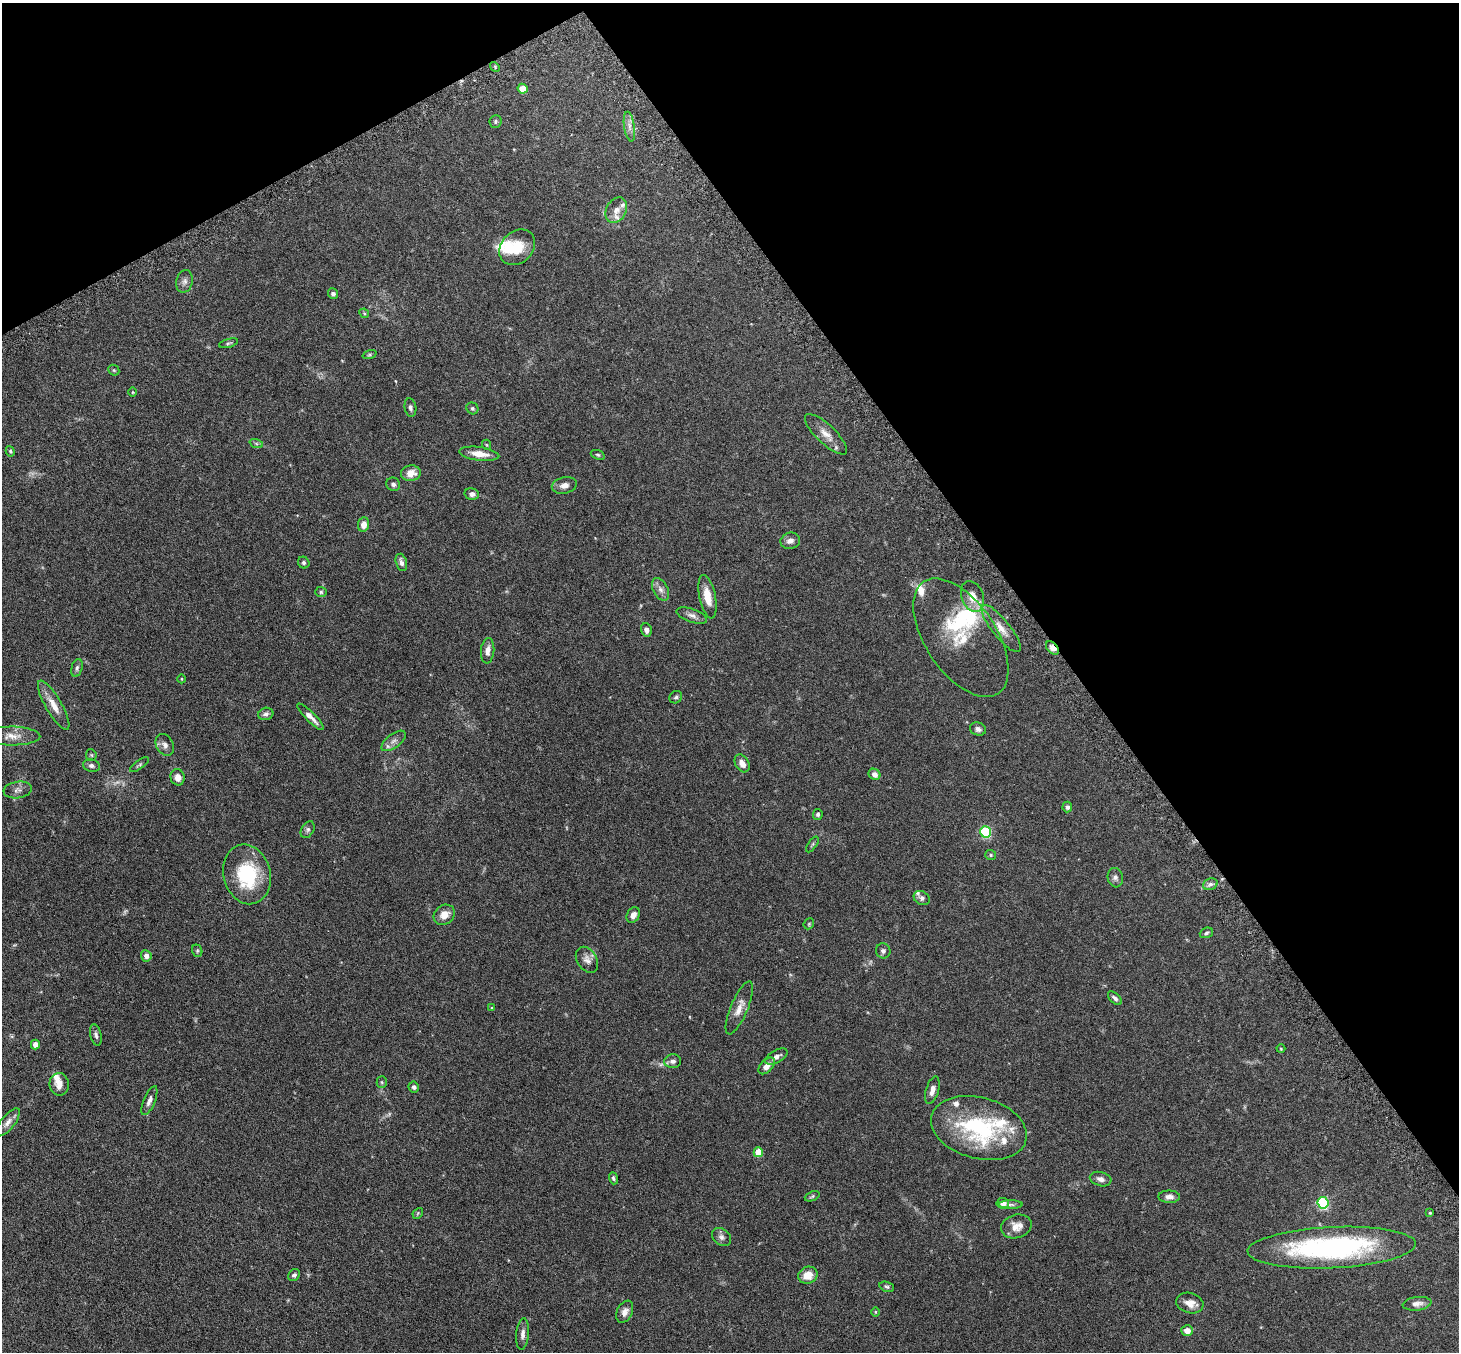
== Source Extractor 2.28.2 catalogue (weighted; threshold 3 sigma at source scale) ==
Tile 3 of 4 x 4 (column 3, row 1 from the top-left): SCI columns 2966-4422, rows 4241-5590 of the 5929 x 5919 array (HDU 1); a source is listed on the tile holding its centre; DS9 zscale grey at full resolution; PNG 1461 x 1354 px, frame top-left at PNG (2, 3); each listed source drawn as its Kron ellipse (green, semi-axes under 4 px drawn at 4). Shown black and unused: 32% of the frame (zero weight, under 3 of 6 exposures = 4% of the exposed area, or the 3 px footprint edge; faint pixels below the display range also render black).
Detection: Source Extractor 2.28.2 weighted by HDU 2 'WHT'; one run over the whole footprint, this tile lists its part. Background 0.12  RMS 0.0045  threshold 0.0185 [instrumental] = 3 sigma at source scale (4.09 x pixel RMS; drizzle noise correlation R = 1.36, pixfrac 0.8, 0.05/0.05 arcsec/px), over >= 5 px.
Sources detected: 130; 5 too faint to see at this stretch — neither listed nor drawn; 13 inside a brighter listed object's ellipse — not listed separately; the other 112 listed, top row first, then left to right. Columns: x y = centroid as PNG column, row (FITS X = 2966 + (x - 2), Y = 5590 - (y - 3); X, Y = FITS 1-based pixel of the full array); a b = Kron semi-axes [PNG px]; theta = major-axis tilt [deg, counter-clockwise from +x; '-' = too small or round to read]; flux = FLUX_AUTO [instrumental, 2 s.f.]
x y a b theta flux
495 67 5 4 - 0.47
523 89 5 4 - 5.8
495 121 6 6 - 0.65
629 126 15 5 -81 2
616 210 13 10 62 2.9
517 247 20 15 44 10
184 281 11 8 77 1.6
333 294 5 5 - 1.2
364 313 5 4 - 0.42
229 343 10 4 15 0.69
369 355 7 3 19 0.5
114 370 6 5 - 0.52
133 392 5 3 - 0.36
410 408 9 6 -80 1.1
472 408 6 5 - 0.77
826 434 28 9 -43 4.2
256 443 7 4 -19 0.64
487 445 5 3 - 0.33
10 451 5 4 - 0.54
479 454 20 6 -7 4.7
598 455 7 4 -19 0.6
411 473 10 8 8 4
393 484 7 6 - 1.2
564 485 12 8 11 2.1
472 494 7 5 -12 1.5
363 525 7 5 80 2.9
790 541 10 8 14 2.1
401 562 9 5 -74 1.6
304 563 6 5 - 0.77
660 589 12 7 -63 2
321 592 6 5 - 0.64
972 596 16 11 -69 5.3
707 597 22 8 -78 5.1
692 615 16 6 -19 1.9
1001 628 29 9 -52 4.9
646 630 7 5 -75 1.5
961 638 67 35 -56 22
1052 648 8 5 -46 3
488 651 13 6 84 2.5
77 668 9 5 75 0.98
182 679 4 3 - 0.31
676 697 7 5 42 0.77
54 705 28 8 -60 4.8
266 714 7 6 - 1.2
311 717 18 5 -45 2.8
978 729 8 6 -18 1.3
12 736 28 9 -1 4.3
394 741 14 7 37 2
165 745 11 8 -60 2.1
91 755 6 5 - 0.58
742 763 9 6 -60 2.5
139 765 11 4 36 0.73
91 766 8 6 -13 1.1
874 774 6 5 - 2.1
178 777 8 7 - 2.8
18 790 14 8 9 2.1
1067 807 5 5 - 1.1
818 814 5 5 - 0.76
308 830 9 6 60 1
985 832 6 5 - 37
812 844 9 4 55 0.65
991 855 5 5 - 0.54
247 874 30 23 -76 25
1115 878 10 7 -82 1.4
1210 884 7 5 21 1.2
922 898 8 6 -29 1.3
444 915 11 9 37 3.7
633 915 8 6 58 2.4
809 924 6 4 47 0.48
1206 933 7 5 20 0.77
197 951 6 5 - 0.59
883 951 7 7 - 1.2
146 956 6 5 - 1.7
587 960 14 10 -57 2.4
1115 998 8 5 -43 1
492 1008 4 3 - 0.42
739 1008 28 8 67 4.3
96 1035 11 5 -77 1.1
35 1045 5 4 - 2.7
1281 1049 4 4 - 0.35
776 1057 12 6 30 1.7
673 1061 8 7 - 1.4
767 1066 10 6 46 2.6
382 1082 5 5 - 0.51
59 1084 11 9 -82 2.9
414 1087 5 5 - 1
932 1090 14 6 73 2.4
149 1101 15 6 67 1.8
8 1122 17 7 51 2.3
979 1128 49 30 -15 40
758 1152 5 4 - 9
613 1178 6 4 -71 0.76
1101 1179 11 7 -16 1.9
812 1196 8 4 22 0.65
1169 1197 11 6 0 2.1
1003 1203 6 5 - 2.1
1323 1203 6 5 - 47
1010 1204 12 4 -1 0.98
418 1213 6 4 47 0.46
1430 1213 4 3 - 0.44
1016 1226 15 11 15 3.9
721 1237 10 8 -40 1.5
1332 1248 84 20 3 76
294 1275 6 5 - 0.91
808 1275 10 8 21 5
887 1287 7 5 -17 0.71
1190 1303 14 10 -16 3.5
1417 1304 14 6 7 2
625 1312 11 7 65 2.1
875 1312 5 3 - 0.32
1187 1331 6 5 - 3.2
523 1334 16 6 84 2
Overlapping masked pixels (flux is a lower limit): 1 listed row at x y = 1052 648